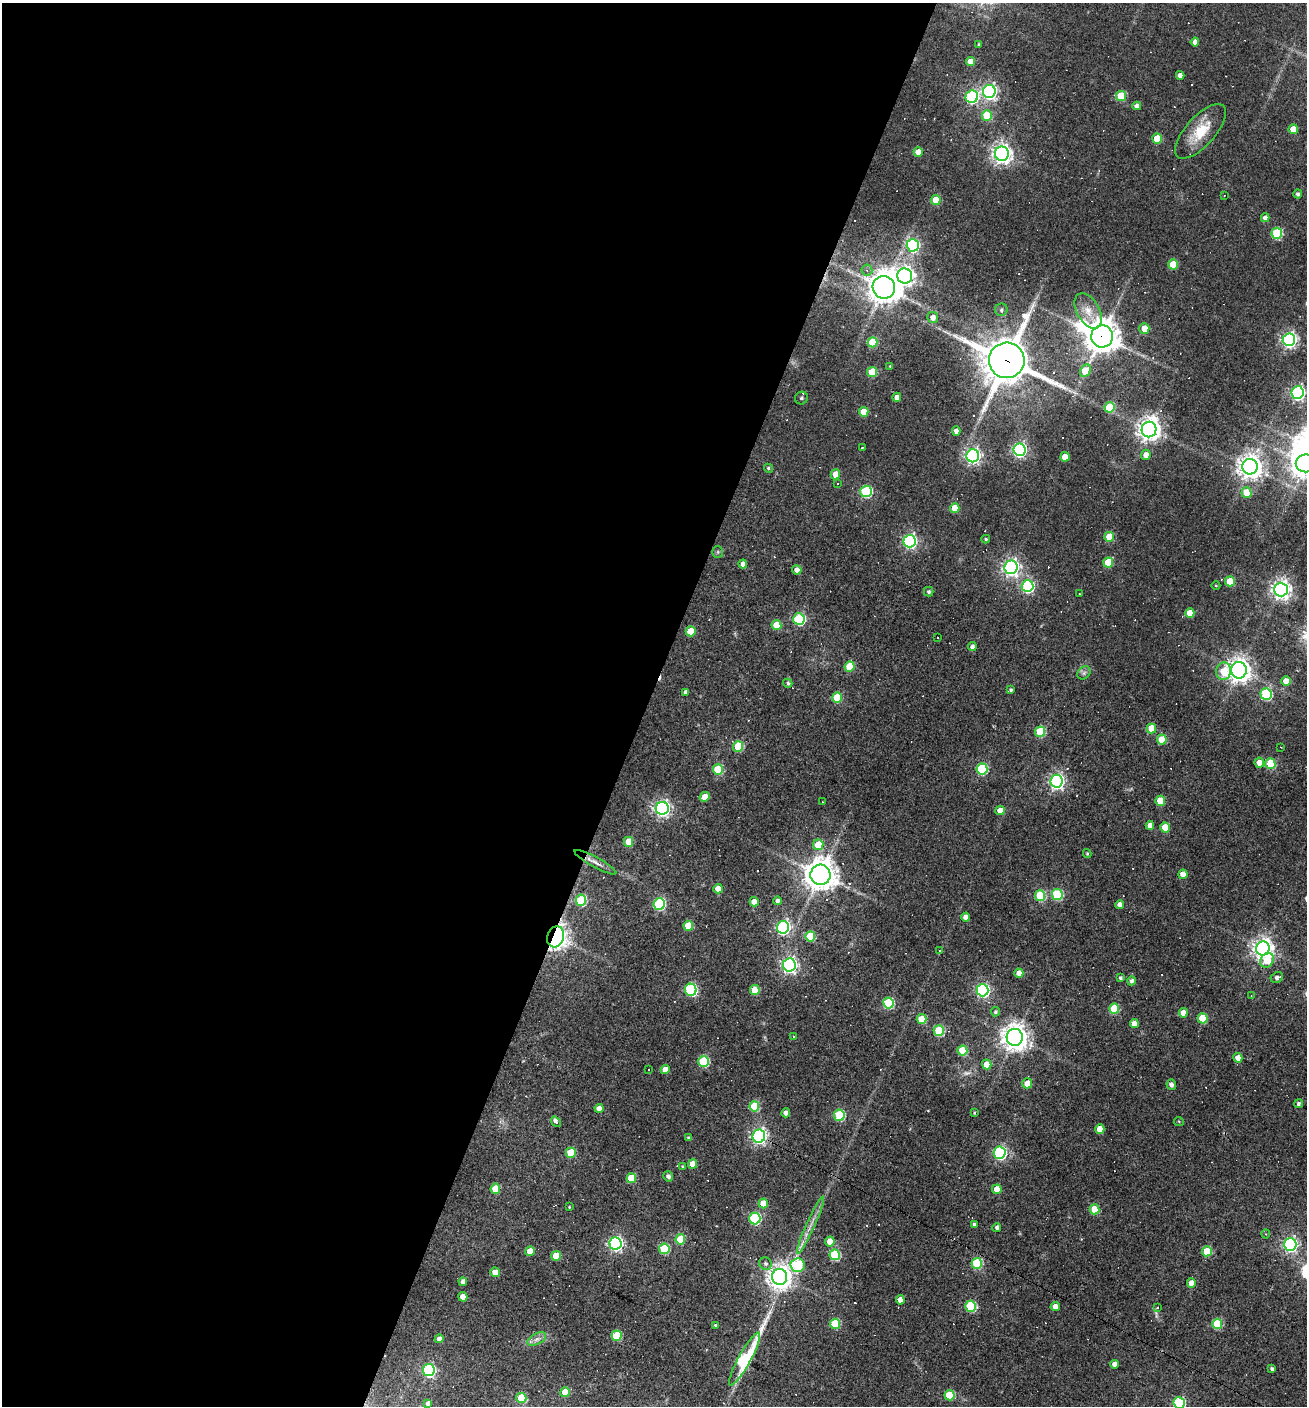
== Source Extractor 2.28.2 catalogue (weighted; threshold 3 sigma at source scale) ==
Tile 5 of 4 x 4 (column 1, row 2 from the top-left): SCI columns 272-1576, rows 2809-4212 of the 5628 x 5617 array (HDU 1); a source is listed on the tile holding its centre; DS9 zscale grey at full resolution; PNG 1309 x 1408 px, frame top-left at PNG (2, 3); each listed source drawn as its Kron ellipse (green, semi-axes under 4 px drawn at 4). Shown black and unused: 50% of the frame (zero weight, under 2 of 3 exposures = <1% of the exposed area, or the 3 px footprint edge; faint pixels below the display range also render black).
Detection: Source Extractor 2.28.2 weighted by HDU 2 'WHT'; one run over the whole footprint, this tile lists its part. Background 0.0535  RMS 0.0077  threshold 0.0346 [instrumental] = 3 sigma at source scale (4.5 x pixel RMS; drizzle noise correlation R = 1.50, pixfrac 1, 0.05/0.05 arcsec/px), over >= 5 px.
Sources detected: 247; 1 too faint to see at this stretch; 1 inside a brighter object's white glare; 31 cosmic-ray / hot-pixel residue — neither listed nor drawn; the other 214 listed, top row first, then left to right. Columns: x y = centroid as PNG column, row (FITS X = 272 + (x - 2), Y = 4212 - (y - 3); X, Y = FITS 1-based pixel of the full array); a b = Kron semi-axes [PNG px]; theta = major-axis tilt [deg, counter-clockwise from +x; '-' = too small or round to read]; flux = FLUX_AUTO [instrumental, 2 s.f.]
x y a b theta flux
1195 42 4 4 - 4.3
979 44 3 3 - 1.1
970 62 4 4 - 7.8
1180 75 4 4 - 4
989 91 6 6 - 230
1121 96 5 5 - 31
972 97 6 6 - 110
1137 106 4 4 - 4
987 115 5 5 - 32
1293 129 5 4 - 14
1200 131 34 14 48 24
1157 139 5 5 - 20
918 152 4 4 - 6.6
1002 154 7 7 - 430
1298 194 4 4 - 2.1
1224 196 3 2 - 0.39
936 200 5 5 - 18
1265 218 4 4 - 3.7
1277 233 5 5 - 55
913 245 6 6 - 110
1173 264 5 5 - 22
867 270 5 5 - 2
905 276 7 7 - 400
884 287 11 11 - 1000
1001 310 6 6 - 2.3
1088 311 19 11 -60 10
933 317 5 5 - 4.6
1144 328 5 5 - 12
1102 336 11 10 - 1200
1289 340 6 6 - 220
873 342 5 5 - 33
1007 360 18 18 - 2800
890 366 4 2 - 0.53
1085 371 6 5 - 22
872 372 5 5 - 29
1297 393 6 6 - 180
897 397 4 4 - 5.6
801 398 6 6 - 1.9
1109 407 5 5 - 38
864 412 5 5 - 18
1149 429 8 7 - 630
956 431 4 4 - 4.1
862 448 2 2 - 0.46
1019 450 6 6 - 180
1146 455 5 5 - 5.6
973 456 6 6 - 240
1065 457 5 4 - 12
1306 463 10 9 - 830
1250 467 8 7 - 760
768 468 5 4 - 1.3
835 474 5 5 - 11
837 483 3 3 - 1
866 491 6 5 - 84
1247 493 5 5 - 22
955 508 5 4 - 16
1109 537 5 5 - 21
986 539 4 3 - 0.93
910 541 6 6 - 160
718 552 6 5 - 1.3
1108 562 5 5 - 28
743 564 4 4 - 3.9
1011 567 7 6 - 310
797 570 4 4 - 4.4
1230 581 5 5 - 22
1216 585 4 3 - 0.68
1028 586 6 6 - 110
1281 590 7 7 - 430
929 592 5 5 - 1.9
1080 594 3 2 - 0.6
1190 613 5 4 - 13
799 619 6 6 - 86
776 625 5 5 - 19
691 631 5 5 - 19
938 637 3 2 - 0.69
972 647 4 4 - 2.9
850 667 5 5 - 27
1239 670 8 7 - 650
1224 671 9 7 82 19
1084 673 7 6 - 2.1
1286 681 5 4 - 8.4
788 683 5 4 - 1.7
1011 690 4 3 - 1.3
686 692 4 4 - 2.7
1266 694 6 5 - 73
837 698 5 5 - 32
1151 728 5 5 - 21
1040 732 5 5 - 38
1162 740 5 5 - 22
738 746 5 5 - 35
1281 747 2 2 - 0.58
1259 763 5 5 - 7.8
1270 764 5 5 - 41
718 769 5 5 - 32
982 769 5 5 - 64
1057 781 6 6 - 220
705 797 5 4 - 12
1160 801 5 5 - 22
823 802 3 2 - 0.56
662 808 6 6 - 270
1000 810 5 4 - 8.3
1150 825 4 4 - 5.2
1165 827 5 4 - 21
629 842 5 4 - 18
818 845 5 5 - 20
1087 853 4 3 - 0.95
595 862 23 5 -28 5.3
1183 874 4 4 - 8.5
820 875 10 10 - 1200
718 889 4 4 - 8.2
1057 894 5 5 - 56
1040 896 5 5 - 46
581 900 5 5 - 53
777 901 4 4 - 2.5
754 902 5 4 - 12
659 904 6 5 - 85
1120 905 4 4 - 5
966 917 4 4 - 5.4
688 926 5 5 - 22
783 927 6 6 - 190
810 936 5 5 - 30
556 937 11 8 72 560
1263 948 7 7 - 490
940 950 3 3 - 3.5
1267 960 8 6 55 18
789 965 6 6 - 250
1019 973 4 4 - 8
1120 978 4 4 - 1.4
1277 978 6 5 - 2.5
1131 981 4 4 - 2.3
691 990 6 6 - 90
755 990 5 5 - 20
983 990 6 6 - 160
1251 996 3 3 - 0.58
888 1003 5 5 - 57
1114 1009 5 5 - 33
995 1012 4 4 - 1.5
1183 1013 4 4 - 8.4
1203 1018 5 5 - 24
922 1019 5 5 - 24
1134 1024 4 4 - 7
939 1031 5 5 - 52
794 1037 3 3 - 0.66
1015 1037 8 8 - 830
962 1050 5 5 - 29
1238 1058 5 4 - 6.7
703 1061 5 5 - 55
987 1064 5 4 - 13
649 1069 3 3 - 8.6
665 1070 4 4 - 9.6
1027 1083 5 5 - 13
1171 1085 5 4 - 3.1
1299 1104 4 4 - 1.8
754 1106 5 5 - 40
599 1108 4 4 - 5.9
786 1113 4 4 - 4.9
974 1113 4 3 - 0.85
839 1115 5 5 - 57
556 1122 6 3 -53 6.4
1179 1122 5 3 - 0.73
1100 1129 4 4 - 9.4
759 1136 6 6 - 210
689 1138 4 3 - 2
571 1153 5 5 - 26
1000 1153 6 6 - 150
692 1164 5 4 - 9.8
683 1166 4 3 - 0.88
668 1176 5 4 - 2.5
631 1178 5 5 - 29
495 1189 5 5 - 20
997 1189 5 4 - 12
763 1203 5 4 - 12
569 1207 3 2 - 0.6
1095 1209 5 5 - 21
755 1218 6 5 - 80
974 1224 4 3 - 2.2
810 1225 31 3 66 6.8
997 1227 4 4 - 2.3
1266 1234 4 4 - 0.9
680 1239 5 5 - 32
830 1242 5 4 - 11
615 1243 6 6 - 200
1290 1244 6 6 - 190
664 1249 5 5 - 43
530 1251 5 4 - 14
1207 1251 5 5 - 22
835 1255 5 5 - 49
556 1256 5 4 - 20
977 1263 5 5 - 58
765 1264 6 6 - 2.4
797 1265 7 7 - 63
495 1272 4 4 - 8.4
780 1277 8 7 - 700
463 1282 4 4 - 4.1
1191 1283 5 4 - 9.3
463 1297 5 4 - 8.9
900 1300 4 4 - 6.9
971 1306 5 5 - 59
1055 1307 4 4 - 6.2
1157 1307 3 3 - 4.5
835 1324 5 5 - 40
1217 1324 5 5 - 39
715 1325 3 3 - 0.86
617 1336 5 5 - 42
439 1339 4 4 - 4
537 1339 10 5 27 3.3
745 1359 30 6 61 130
1114 1364 4 4 - 4.9
1272 1369 4 3 - 2
429 1370 6 6 - 120
565 1392 5 5 - 19
949 1395 5 5 - 27
521 1398 5 5 - 33
428 1403 4 4 - 3.2
1179 1403 6 5 - 75
Overlapping masked pixels (flux is a lower limit): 4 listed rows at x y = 1102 336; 1007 360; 556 937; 759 1136
Isophote crosses this tile's border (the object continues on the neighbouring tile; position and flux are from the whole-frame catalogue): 2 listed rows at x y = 1306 463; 1179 1403